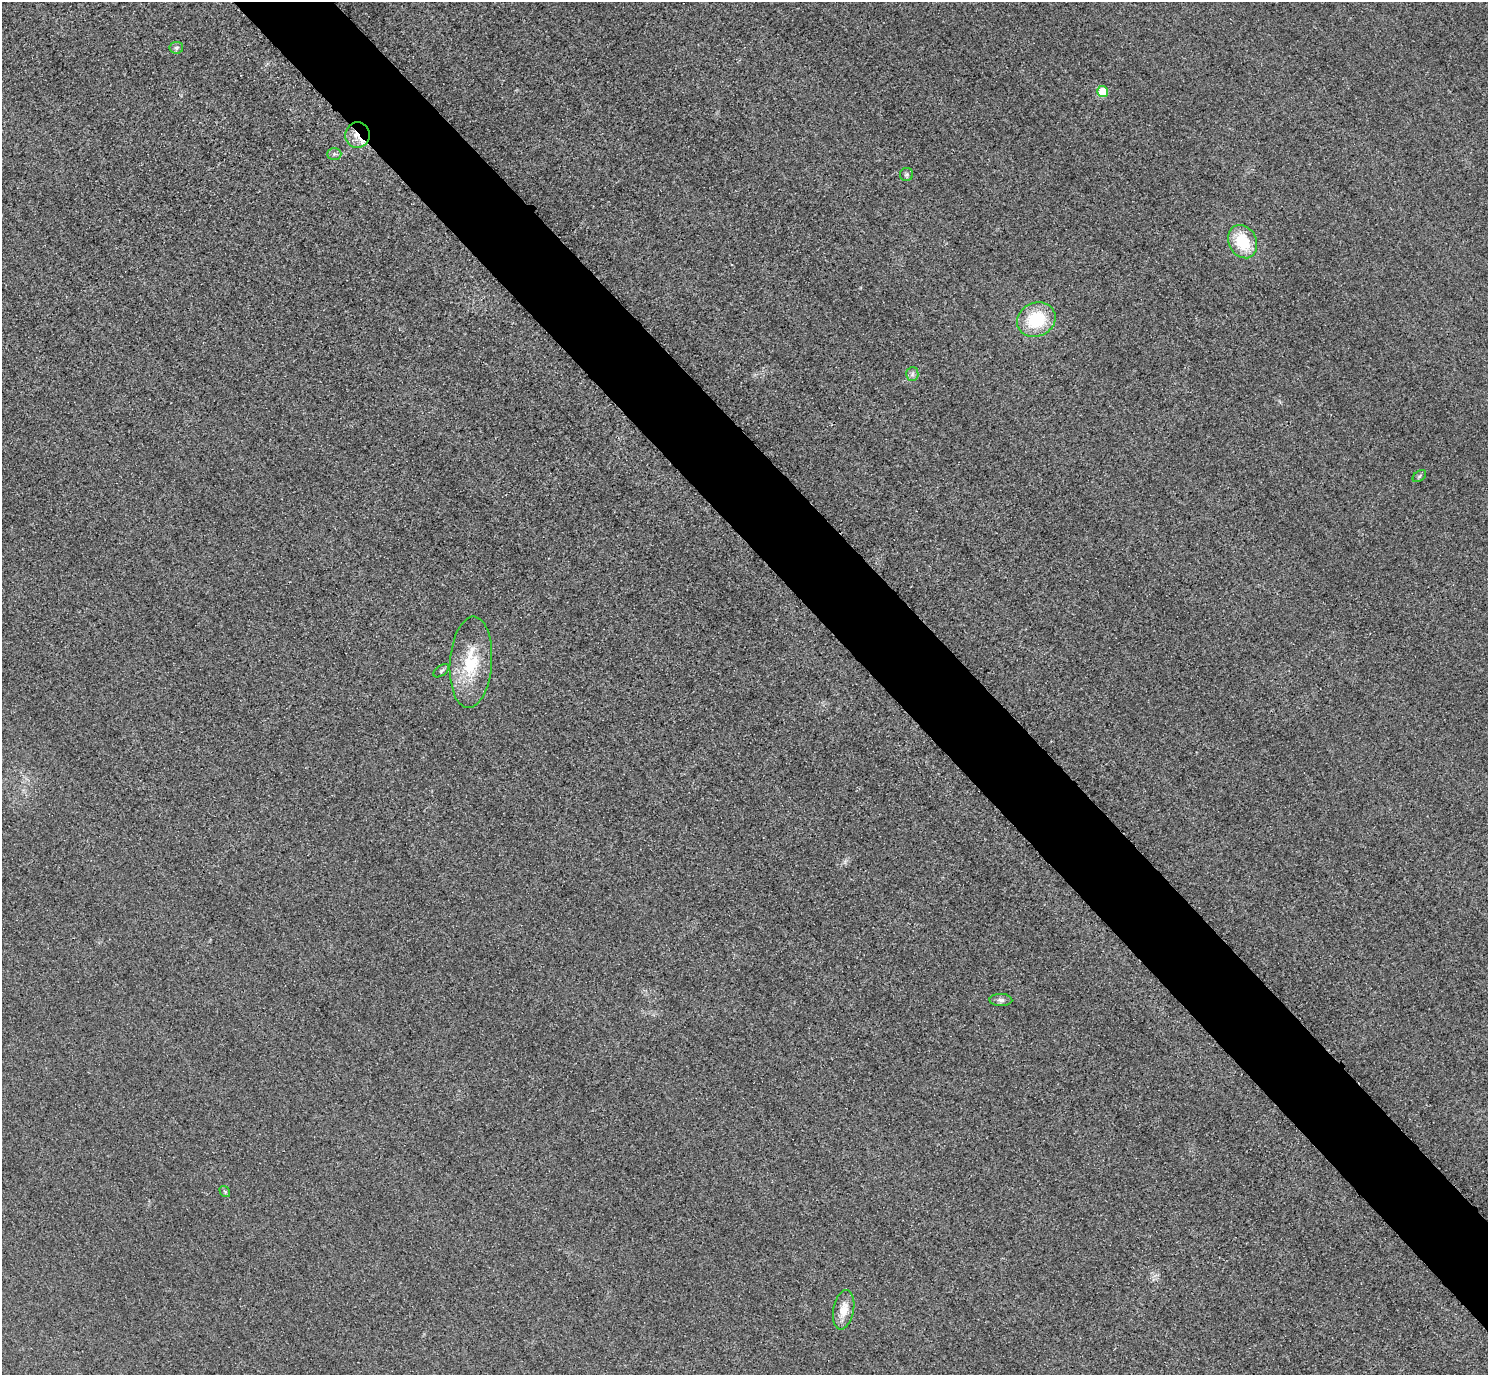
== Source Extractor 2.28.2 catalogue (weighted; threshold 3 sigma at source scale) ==
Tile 6 of 4 x 4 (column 2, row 2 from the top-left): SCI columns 1518-3003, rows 2931-4303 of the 6005 x 6003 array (HDU 1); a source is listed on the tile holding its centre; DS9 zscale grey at full resolution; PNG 1490 x 1377 px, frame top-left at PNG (2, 2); each listed source drawn as its Kron ellipse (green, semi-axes under 4 px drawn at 4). Shown black and unused: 6% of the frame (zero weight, under 3 of 4 exposures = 3% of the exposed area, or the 3 px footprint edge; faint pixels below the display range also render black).
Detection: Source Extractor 2.28.2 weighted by HDU 2 'WHT'; one run over the whole footprint, this tile lists its part. Background 0.0531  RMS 0.016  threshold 0.0724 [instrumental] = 3 sigma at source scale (4.5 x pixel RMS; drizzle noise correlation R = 1.50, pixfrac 1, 0.05/0.05 arcsec/px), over >= 5 px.
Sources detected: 15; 1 cosmic-ray / hot-pixel residue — neither listed nor drawn; the other 14 listed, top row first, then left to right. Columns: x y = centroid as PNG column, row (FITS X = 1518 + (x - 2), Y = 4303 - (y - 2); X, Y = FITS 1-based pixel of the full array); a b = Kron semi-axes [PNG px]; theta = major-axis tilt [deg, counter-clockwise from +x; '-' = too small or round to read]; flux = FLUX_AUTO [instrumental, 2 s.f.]
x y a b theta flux
176 48 7 5 9 3.6
1102 92 5 5 - 47
357 135 13 12 - 22
334 154 7 6 - 4.2
907 174 6 6 - 3.5
1243 242 17 13 -63 58
1036 320 19 17 25 75
912 374 7 6 - 4.7
1419 476 7 5 38 2.9
471 662 46 21 86 77
441 671 9 5 37 3.3
1001 1000 11 6 -1 5.5
225 1192 6 5 - 2.3
844 1310 20 10 79 20
Overlapping masked pixels (flux is a lower limit): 1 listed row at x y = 357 135